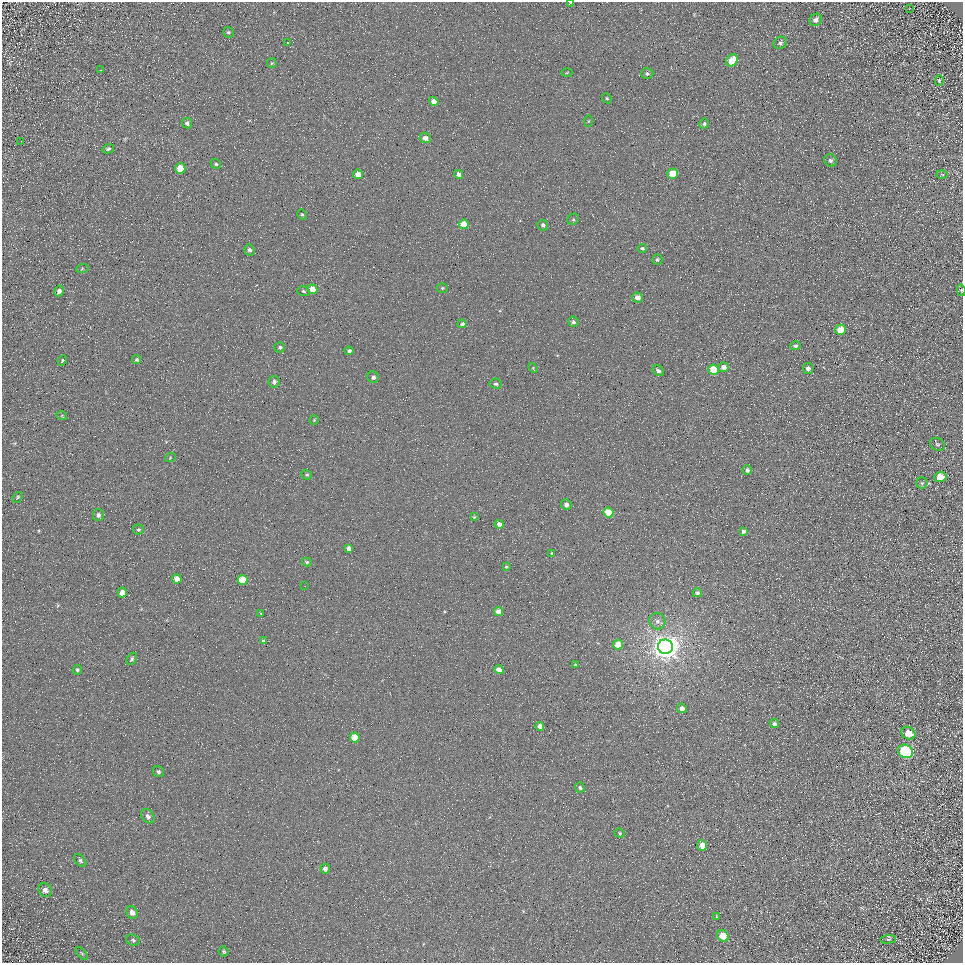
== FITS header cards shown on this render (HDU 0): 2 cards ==
NAXIS1  =                  961
NAXIS2  =                  961

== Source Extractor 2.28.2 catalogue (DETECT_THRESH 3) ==
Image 961 x 961 px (HDU 0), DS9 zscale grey, 1 PNG px = 1 image px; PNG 965 x 965 px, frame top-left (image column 1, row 961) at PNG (2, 2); each listed source drawn as its Kron ellipse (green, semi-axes under 4 px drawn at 4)
Background 4.43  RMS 8.6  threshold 25.8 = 3 sigma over >= 5 px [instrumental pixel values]
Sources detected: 113; all 113 listed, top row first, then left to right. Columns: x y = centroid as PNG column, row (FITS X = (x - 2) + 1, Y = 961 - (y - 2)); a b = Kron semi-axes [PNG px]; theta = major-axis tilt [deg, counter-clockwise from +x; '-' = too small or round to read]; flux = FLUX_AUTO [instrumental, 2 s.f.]
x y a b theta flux
570 2 4 2 - 850
910 8 3 2 - 330
815 20 7 5 43 2100
228 32 6 5 - 990
287 43 3 3 - 2400
780 43 7 6 - 1400
732 60 7 5 50 16000
272 63 5 5 - 690
100 70 2 2 - 420
567 73 5 3 - 550
647 74 6 5 - 1600
939 81 5 4 - 690
607 98 5 4 - 860
434 101 5 4 - 5200
588 121 5 3 - 500
187 123 5 5 - 1600
704 124 5 5 - 1200
425 138 6 5 - 3100
21 141 2 2 - 330
108 149 6 4 15 1300
830 160 6 6 - 1500
216 164 5 4 - 980
180 169 5 5 - 13000
358 174 5 5 - 4700
459 174 5 4 - 2800
673 174 5 5 - 17000
942 174 5 3 - 560
302 215 5 4 - 800
573 219 6 5 - 930
464 224 5 5 - 12000
543 225 5 5 - 1800
642 248 5 4 - 1300
249 250 6 5 - 1600
657 260 5 5 - 1100
82 269 6 4 19 750
442 288 5 4 - 830
312 289 5 4 - 7800
961 290 5 4 - 800
59 291 6 4 59 2500
303 291 6 4 -16 920
637 297 5 5 - 3400
573 322 5 5 - 1400
462 324 5 4 - 1500
841 330 5 5 - 12000
795 346 5 4 - 1500
280 347 5 5 - 1300
349 351 4 3 - 1400
136 360 4 4 - 1100
62 361 6 4 62 890
723 367 5 5 - 3400
533 368 5 3 - 620
808 369 5 5 - 2500
714 370 5 5 - 23000
658 371 6 5 - 1900
373 377 6 5 - 1800
274 382 6 5 - 1800
496 384 6 5 - 1300
62 416 5 3 - 500
314 420 4 4 - 620
937 444 8 6 -29 1300
170 458 5 3 - 560
747 470 5 5 - 1900
307 475 5 4 - 1000
940 477 6 5 - 8000
922 483 5 5 - 1000
17 497 6 3 49 790
566 504 5 5 - 2300
608 513 5 5 - 18000
98 515 6 5 - 1800
474 517 3 3 - 570
499 524 4 4 - 2800
138 530 5 5 - 930
743 531 4 3 - 1700
348 548 4 4 - 2300
552 553 3 3 - 500
307 562 5 3 - 730
506 567 4 3 - 610
177 579 5 4 - 5000
243 580 5 5 - 15000
305 586 2 2 - 290
122 592 5 4 - 7200
697 593 4 4 - 1400
498 611 4 4 - 5600
261 613 4 2 - 420
657 621 8 7 - 3000
263 641 4 3 - 840
618 645 5 5 - 11000
665 647 7 7 - 850000
132 659 7 4 59 1300
575 664 3 2 - 570
77 670 5 4 - 930
499 670 5 4 - 4000
682 708 5 4 - 3700
774 724 4 4 - 1400
540 726 4 4 - 4600
908 733 7 6 - 8800
355 738 5 5 - 13000
905 751 7 6 - 74000
158 772 6 5 - 1200
580 788 5 5 - 1300
148 816 8 6 -51 2600
620 833 5 4 - 820
702 845 5 5 - 7600
80 860 7 5 -48 1200
325 869 5 4 - 2300
45 890 7 6 - 3000
132 912 6 5 - 3100
716 917 4 2 - 420
723 936 6 5 - 13000
888 939 8 4 6 1000
133 940 7 5 -22 1100
224 952 5 4 - 950
82 953 8 3 -45 660
At the frame edge (FLAGS 8, measured only in part): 2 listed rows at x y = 570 2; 961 290